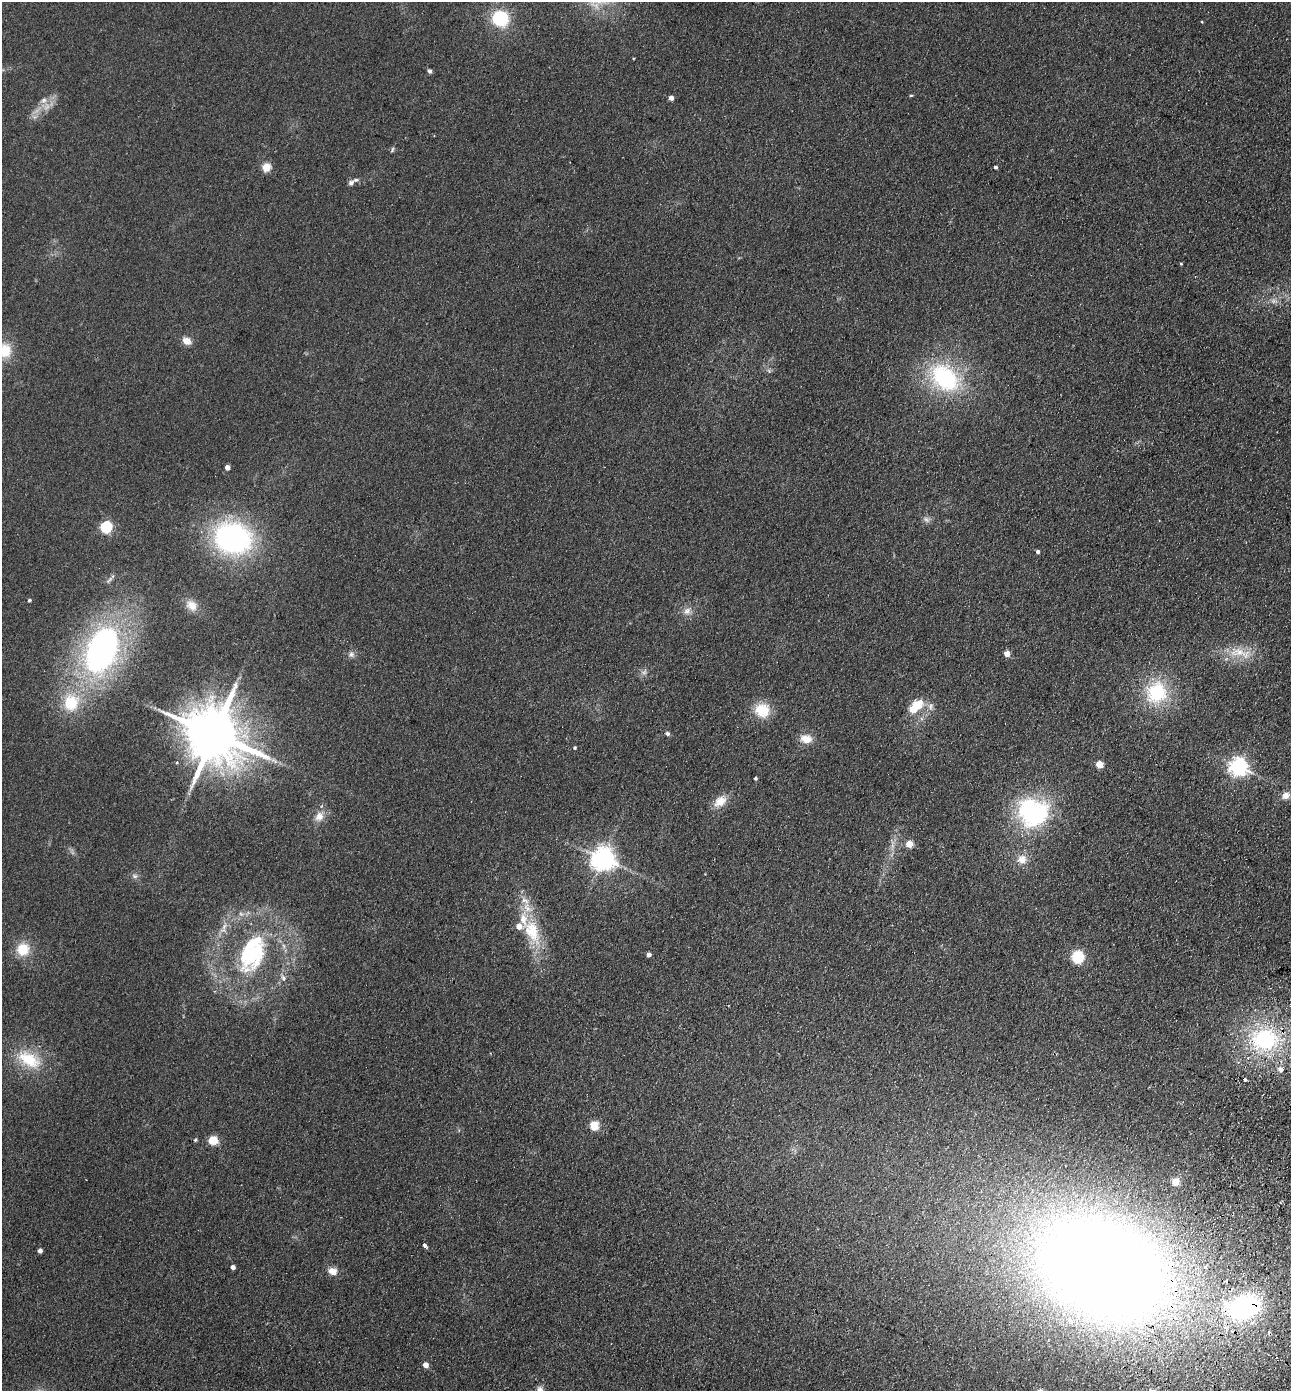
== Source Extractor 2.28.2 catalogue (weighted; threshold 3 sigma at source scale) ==
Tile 6 of 4 x 4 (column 2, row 2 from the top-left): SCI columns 1615-2903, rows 2806-4194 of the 5675 x 5610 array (HDU 1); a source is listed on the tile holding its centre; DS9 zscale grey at full resolution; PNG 1293 x 1393 px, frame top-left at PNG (2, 2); no overlay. Shown black and unused: <1% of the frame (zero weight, under 2 of 3 exposures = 3% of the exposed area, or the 3 px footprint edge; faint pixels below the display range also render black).
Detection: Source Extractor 2.28.2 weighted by HDU 2 'WHT'; one run over the whole footprint, this tile lists its part. Background 0.132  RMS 0.011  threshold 0.0513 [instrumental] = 3 sigma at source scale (4.5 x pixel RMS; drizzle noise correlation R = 1.50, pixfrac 1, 0.05/0.05 arcsec/px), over >= 5 px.
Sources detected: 83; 1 too faint to see at this stretch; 1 inside a brighter object's white glare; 2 cosmic-ray / hot-pixel residue — not listed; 7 inside a brighter listed object's ellipse — not listed separately; the other 72 listed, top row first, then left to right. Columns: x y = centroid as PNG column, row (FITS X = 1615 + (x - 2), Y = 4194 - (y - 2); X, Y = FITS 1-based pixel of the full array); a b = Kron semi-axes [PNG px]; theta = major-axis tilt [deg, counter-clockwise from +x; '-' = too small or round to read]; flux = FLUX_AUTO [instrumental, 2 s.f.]
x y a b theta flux
500 18 16 15 - 58
430 71 6 5 - 2.4
911 95 5 3 - 1.1
671 98 4 4 - 6.2
44 100 9 7 43 5.2
392 150 8 4 69 1.7
266 167 5 5 - 44
995 167 4 4 - 2.1
351 183 10 6 43 3.5
1181 264 3 3 - 1.8
1274 301 10 6 8 5.1
187 341 11 8 -31 8.9
5 350 20 16 -87 27
769 371 7 4 -72 2
945 378 36 26 -39 130
227 467 4 4 - 7.3
926 519 10 7 -44 4.1
106 527 5 5 - 130
233 538 36 30 -17 240
1038 552 4 4 - 3.1
110 579 17 4 47 3.3
29 600 3 3 - 1.9
192 605 15 12 -42 12
687 611 11 9 44 7.1
101 650 44 27 69 380
1239 652 27 13 -1 27
1007 654 4 4 - 13
351 655 8 7 - 3.9
644 672 9 7 41 4
1156 692 24 22 57 72
71 703 23 20 72 46
916 706 21 12 42 26
931 707 11 8 89 6
762 710 18 16 -10 30
667 734 7 5 -46 2.3
214 735 18 14 -33 8400
806 739 14 11 -11 14
575 748 4 4 - 1.6
176 762 4 4 - 1.9
1099 764 5 5 - 24
1238 767 7 6 - 530
755 778 3 3 - 1.8
1286 795 10 8 25 7.8
720 801 19 12 39 15
1029 810 34 24 75 110
319 817 15 11 58 12
909 844 5 4 - 25
603 859 8 7 - 980
1022 859 13 12 - 12
135 876 8 6 -15 3.4
224 926 13 6 74 6.9
532 931 41 21 -67 55
23 949 16 16 - 25
250 955 44 32 57 130
648 955 4 4 - 4.5
1078 957 8 8 - 52
283 978 9 6 -70 4.4
1265 1040 33 26 11 120
29 1059 32 18 -28 47
1280 1069 7 6 - 6.5
594 1126 5 5 - 50
195 1140 5 4 - 1.6
213 1140 7 7 - 24
1175 1182 5 5 - 30
425 1245 4 3 - 14
40 1251 4 4 - 4.4
233 1267 4 4 - 4.6
1101 1268 130 91 -22 2000
332 1271 11 9 -17 9.6
1226 1281 4 3 - 1.7
1244 1307 32 22 15 190
425 1365 5 4 - 11
Overlapping masked pixels (flux is a lower limit): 2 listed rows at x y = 1101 1268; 1244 1307
Isophote crosses this tile's border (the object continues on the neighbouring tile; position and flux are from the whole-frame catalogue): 1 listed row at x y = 5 350